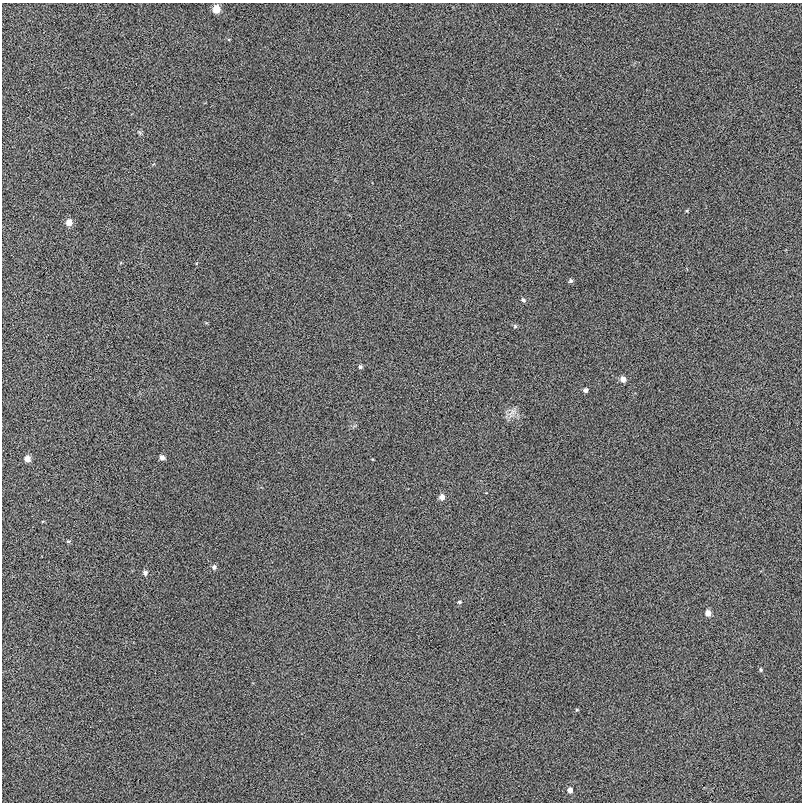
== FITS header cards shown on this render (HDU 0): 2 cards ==
NAXIS1  =                  800
NAXIS2  =                  800

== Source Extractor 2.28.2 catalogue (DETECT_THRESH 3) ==
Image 800 x 800 px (HDU 0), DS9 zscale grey, 1 PNG px = 1 image px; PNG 804 x 804 px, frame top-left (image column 1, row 800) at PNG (2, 3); no overlay
Background -1.18e-04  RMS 0.0073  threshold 0.022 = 3 sigma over >= 5 px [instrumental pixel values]
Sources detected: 20; all 20 listed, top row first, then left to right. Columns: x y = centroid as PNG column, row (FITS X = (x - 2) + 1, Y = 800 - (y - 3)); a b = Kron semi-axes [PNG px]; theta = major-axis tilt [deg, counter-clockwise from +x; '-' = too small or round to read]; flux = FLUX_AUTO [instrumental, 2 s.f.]
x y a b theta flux
216 9 6 5 - 9
69 222 6 6 - 4.4
571 281 5 5 - 1.1
523 300 7 5 -21 1
515 326 5 5 - 0.81
360 367 5 5 - 1.1
623 379 6 5 - 3.3
585 390 5 5 - 1.7
512 413 18 6 62 3
162 457 5 5 - 2.3
27 459 6 5 - 4.1
442 497 6 6 - 3.2
68 541 6 4 0 0.62
214 567 6 6 - 1.4
145 573 6 5 - 1.7
459 602 6 4 -1 0.85
708 613 5 5 - 4.1
761 670 6 4 -90 0.6
577 710 5 4 - 0.55
570 790 5 5 - 2.5